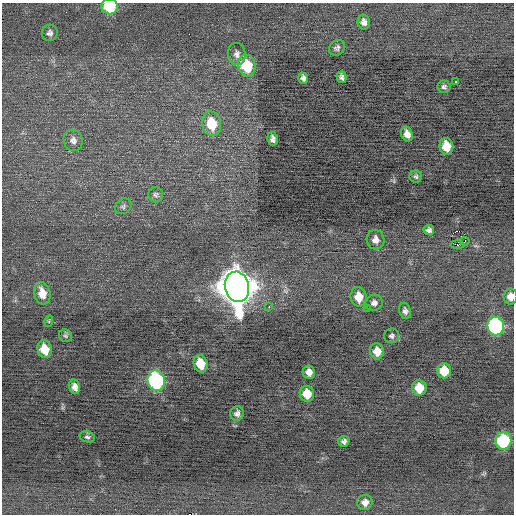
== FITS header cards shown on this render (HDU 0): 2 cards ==
NAXIS1  =                  512 / Axis length
NAXIS2  =                  512 / Axis length

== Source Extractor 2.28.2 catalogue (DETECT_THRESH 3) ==
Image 512 x 512 px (HDU 0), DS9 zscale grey, 1 PNG px = 1 image px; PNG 516 x 516 px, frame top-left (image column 1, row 512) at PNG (2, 3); each listed source drawn as its Kron ellipse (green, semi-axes under 4 px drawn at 4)
Background -0.0747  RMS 0.69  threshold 2.07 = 3 sigma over >= 5 px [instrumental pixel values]
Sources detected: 48; all 48 listed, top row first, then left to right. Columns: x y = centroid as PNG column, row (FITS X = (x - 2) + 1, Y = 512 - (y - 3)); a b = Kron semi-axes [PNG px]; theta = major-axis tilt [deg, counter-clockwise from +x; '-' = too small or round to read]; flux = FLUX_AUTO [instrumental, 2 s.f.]
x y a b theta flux
110 6 8 7 - 2600
364 22 7 6 - 220
50 33 8 8 - 170
337 48 9 7 43 150
237 54 11 9 -85 250
247 65 11 8 -74 2200
342 77 6 4 -76 150
303 78 5 4 - 150
455 81 3 2 - 240
444 87 6 6 - 120
212 124 12 9 -78 1500
407 134 7 5 -68 300
273 139 7 5 -80 190
73 140 11 9 -73 240
446 146 8 7 - 970
416 177 6 6 - 95
156 195 7 7 - 130
123 206 9 7 37 130
429 230 5 5 - 160
375 240 10 9 - 310
465 241 4 2 - 31
457 245 7 3 -2 360
237 287 15 12 -77 110000
42 293 11 8 -77 590
359 297 10 8 -82 800
510 297 8 7 - 350
374 303 9 8 - 200
269 307 3 2 - 430
367 309 2 2 - 290
405 311 8 6 -74 150
49 321 6 3 73 55
496 326 9 8 - 8100
66 336 7 6 - 92
392 336 7 7 - 120
45 349 9 7 -73 890
377 351 8 7 - 550
200 364 9 7 -75 890
444 371 7 7 - 1000
309 372 7 6 - 300
156 380 10 8 -74 8200
75 387 7 5 -76 260
419 388 8 7 - 950
307 394 8 7 - 770
237 413 7 6 - 170
87 437 8 5 -14 110
344 441 5 5 - 130
504 441 9 8 - 4700
365 502 8 7 - 300
At the frame edge (FLAGS 8, measured only in part): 2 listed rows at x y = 110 6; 510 297